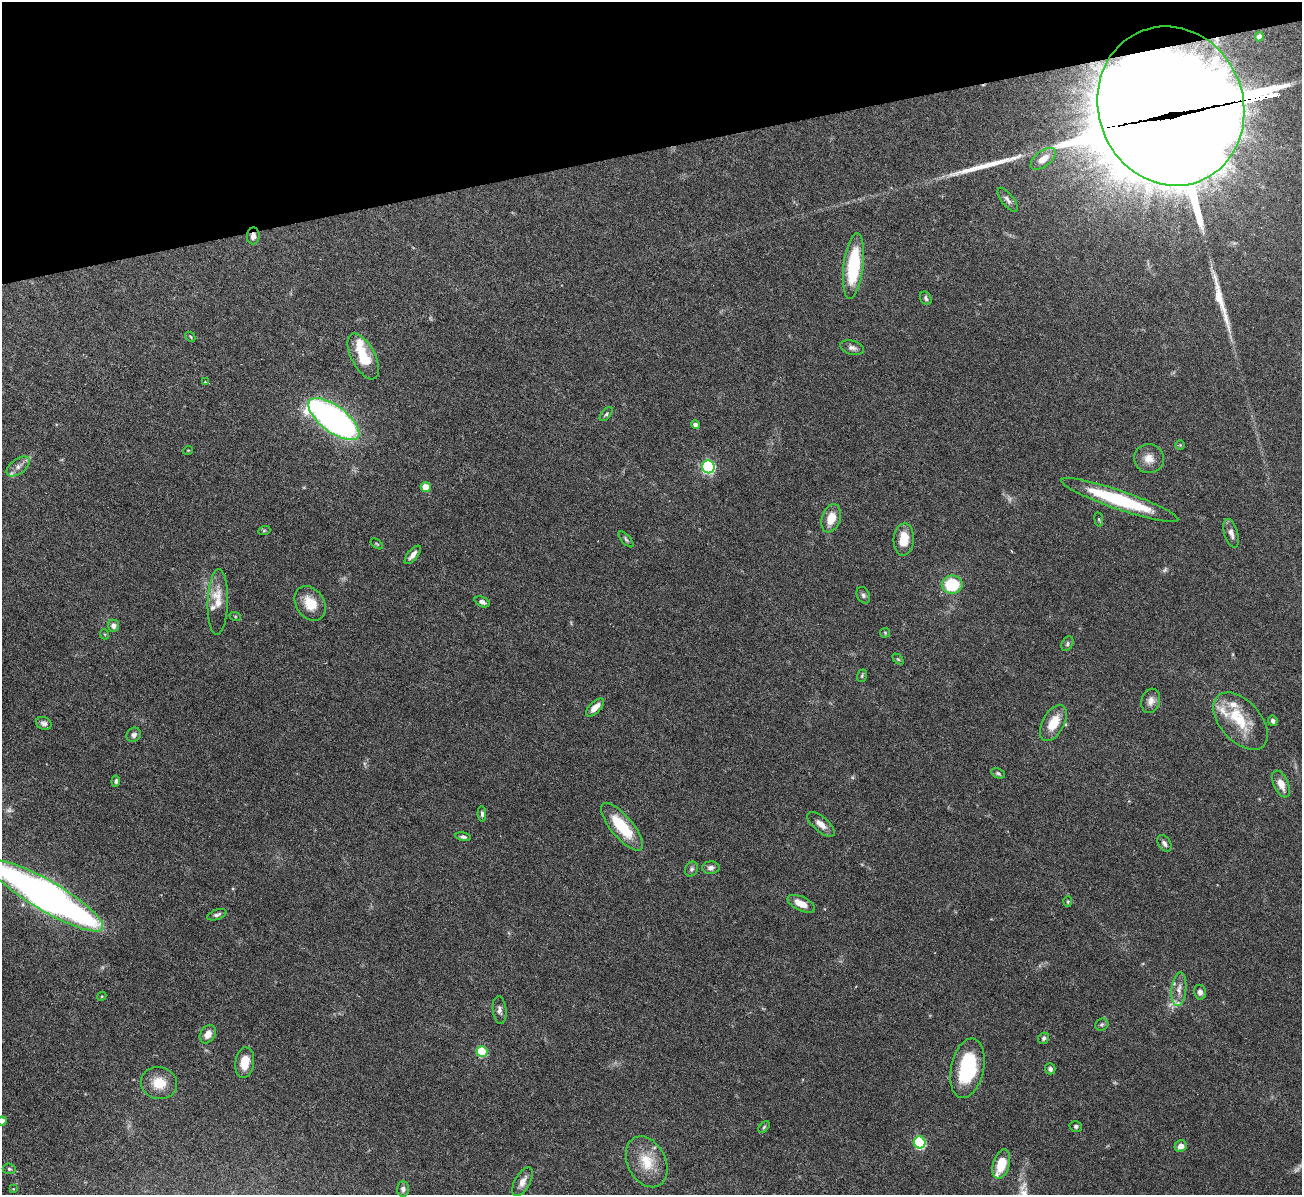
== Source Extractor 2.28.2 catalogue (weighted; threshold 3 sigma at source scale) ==
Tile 3 of 4 x 4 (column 3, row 1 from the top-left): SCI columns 2599-3898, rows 3724-4916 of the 5198 x 5182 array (HDU 1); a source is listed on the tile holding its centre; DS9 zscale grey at full resolution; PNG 1304 x 1197 px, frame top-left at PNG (2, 2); each listed source drawn as its Kron ellipse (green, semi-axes under 4 px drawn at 4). Shown black and unused: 13% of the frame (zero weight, under 3 of 6 exposures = <1% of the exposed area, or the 3 px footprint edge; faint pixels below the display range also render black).
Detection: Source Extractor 2.28.2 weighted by HDU 2 'WHT'; one run over the whole footprint, this tile lists its part. Background 0.09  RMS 0.0033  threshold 0.0134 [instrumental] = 3 sigma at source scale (4.09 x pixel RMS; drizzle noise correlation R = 1.36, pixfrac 0.8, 0.05/0.05 arcsec/px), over >= 5 px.
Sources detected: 106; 5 too faint to see at this stretch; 4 inside a brighter object's white glare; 2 long thin detections or spike segments (spike, bleed or trail) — neither listed nor drawn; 10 inside a brighter listed object's ellipse — not listed separately; the other 85 listed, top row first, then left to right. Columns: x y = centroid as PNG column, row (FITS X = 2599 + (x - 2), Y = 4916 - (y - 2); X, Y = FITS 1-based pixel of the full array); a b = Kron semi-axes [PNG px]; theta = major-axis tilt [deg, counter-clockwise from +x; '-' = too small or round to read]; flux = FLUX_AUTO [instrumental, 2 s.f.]
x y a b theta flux
1259 37 4 4 - 1.1
1171 106 80 72 -69 6800
1043 159 15 7 37 3.2
1007 200 14 6 -52 1.3
253 236 8 6 86 1.4
853 266 33 10 83 22
926 298 7 5 -61 0.69
190 337 5 3 - 0.31
852 348 12 7 -15 1.4
363 356 25 11 -62 9.3
205 382 4 3 - 0.27
606 414 8 4 50 0.58
334 419 30 13 -37 120
695 425 5 4 - 1.2
1180 445 5 4 - 0.35
188 450 5 3 - 0.22
1149 458 15 14 - 3.3
18 466 13 7 37 1.8
708 467 6 6 - 47
426 487 5 5 - 4.8
1120 500 62 9 -19 24
831 518 14 9 71 5
1099 519 7 3 -82 0.42
264 531 6 4 20 0.38
1231 533 15 6 -73 1.6
626 539 10 4 -49 0.66
904 539 16 10 86 6.4
377 544 7 3 -35 0.31
413 555 11 5 51 1.8
952 585 10 9 - 15
863 595 9 6 -63 0.76
218 602 33 10 88 5.4
482 602 8 5 -24 0.96
310 603 18 14 -57 6.8
235 616 6 4 -19 0.39
113 626 6 5 - 1.5
885 633 5 5 - 0.34
104 634 5 3 - 0.27
1067 644 8 5 63 0.61
898 659 6 4 -44 0.36
862 676 6 4 70 0.44
1151 701 12 9 75 2
595 707 11 5 44 2.6
1241 721 34 20 -48 11
1273 721 5 5 - 1
44 723 8 6 -19 1
1053 723 20 10 61 6.4
134 735 7 6 - 1.1
998 773 7 5 -26 0.61
116 781 5 4 - 0.65
1281 784 14 7 -66 3.1
482 814 8 4 -86 0.74
821 824 17 7 -40 2.4
622 827 30 11 -50 13
463 837 8 4 -12 0.68
1164 843 9 6 -56 1.2
711 868 8 6 0 1.4
691 869 8 6 63 0.79
47 896 65 15 -30 250
1068 901 5 4 - 0.38
801 904 15 7 -26 3.5
217 915 10 5 19 0.91
1179 989 17 7 84 2.3
1200 992 7 6 - 1.1
102 996 5 3 - 0.28
500 1010 14 7 -84 1.3
1102 1025 7 5 27 0.59
208 1034 10 7 58 2.6
1044 1038 6 5 - 0.79
482 1052 5 5 - 18
245 1063 15 9 82 4.9
967 1068 30 16 78 22
1050 1069 5 5 - 0.93
159 1083 18 16 -12 6.1
2 1121 4 4 - 1.8
1076 1126 6 5 - 0.71
764 1127 7 4 46 0.46
920 1142 6 6 - 30
1181 1146 6 5 - 1.9
647 1162 27 19 -63 8.9
1001 1164 15 8 74 7.4
9 1169 6 5 - 0.58
522 1182 16 7 61 2.5
13 1189 4 4 - 0.28
403 1189 8 6 88 1.2
Overlapping masked pixels (flux is a lower limit): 2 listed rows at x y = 1171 106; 253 236
Isophote crosses this tile's border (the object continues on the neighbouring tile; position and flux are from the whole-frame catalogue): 2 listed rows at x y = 47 896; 2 1121